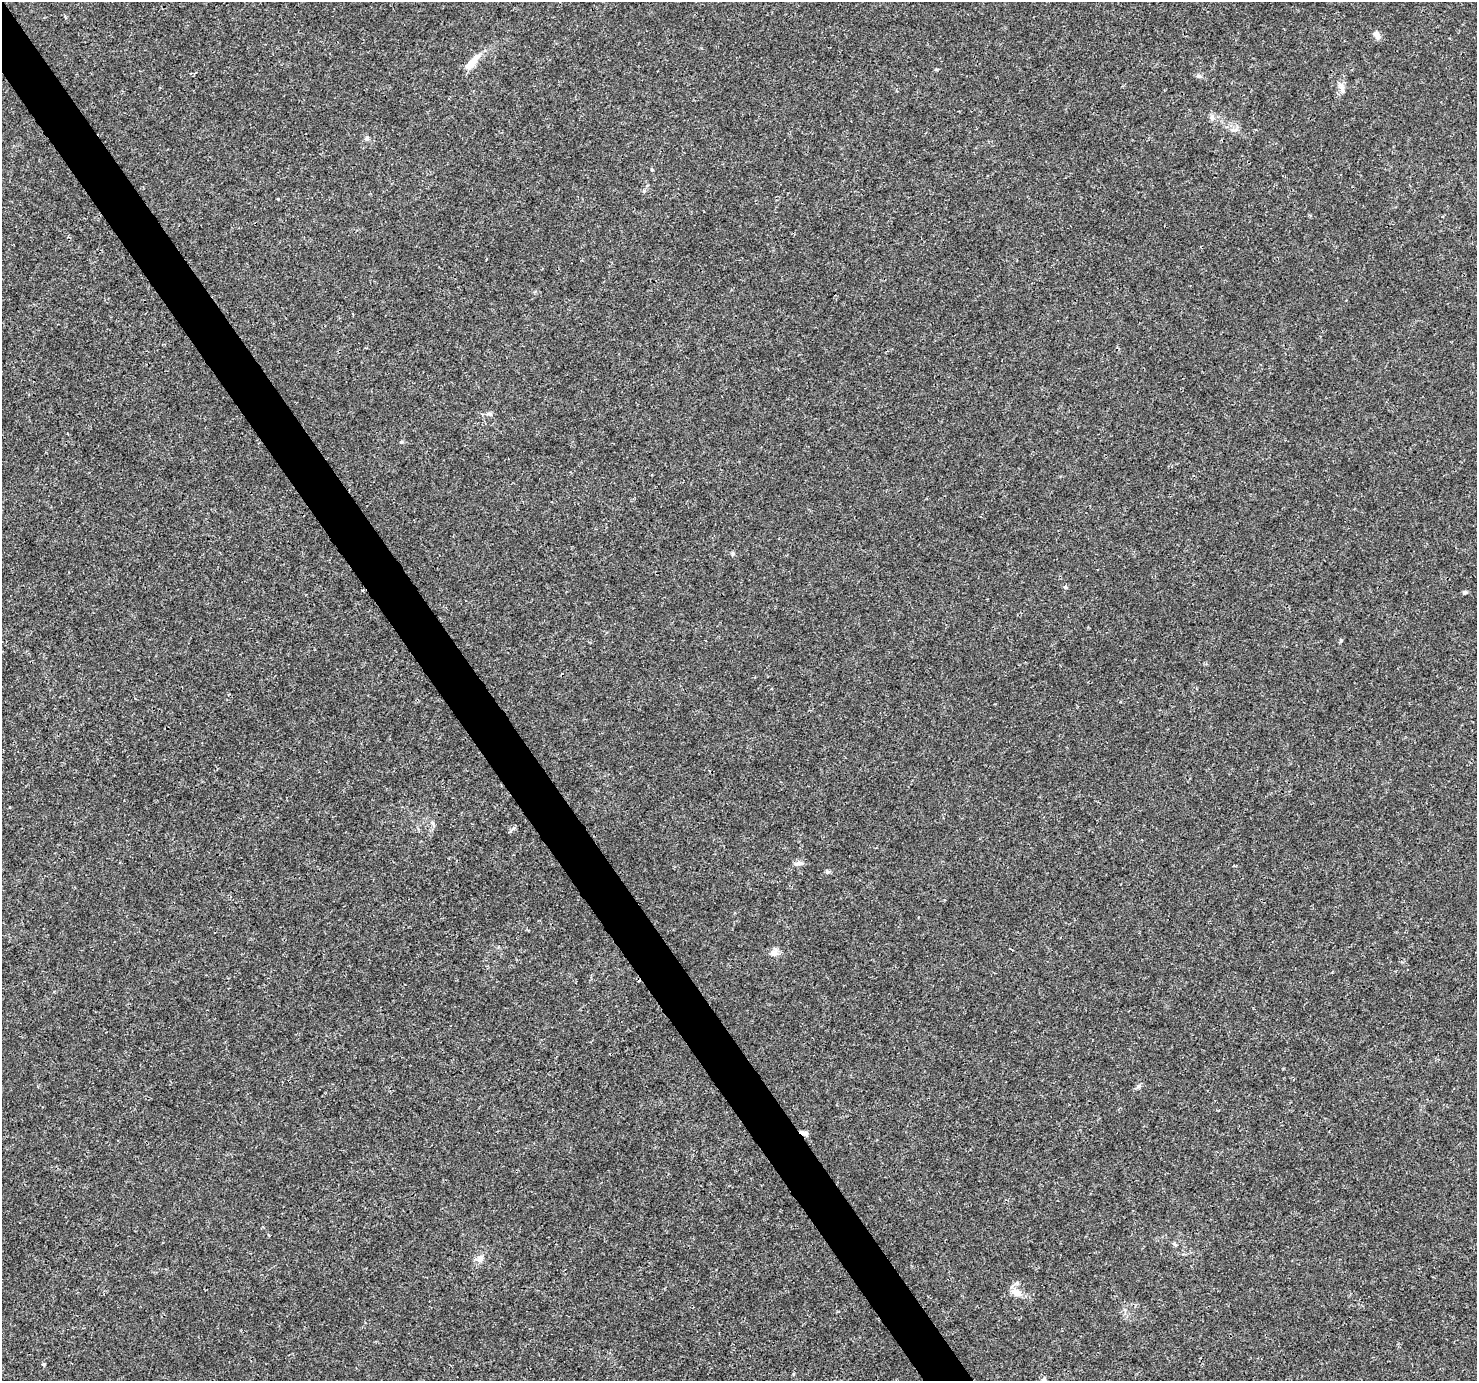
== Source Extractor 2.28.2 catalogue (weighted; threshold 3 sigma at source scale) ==
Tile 11 of 4 x 4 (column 3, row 3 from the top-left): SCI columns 2955-4429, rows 1562-2940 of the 5904 x 5819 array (HDU 1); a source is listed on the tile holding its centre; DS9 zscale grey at full resolution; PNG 1479 x 1383 px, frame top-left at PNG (2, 2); no overlay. Shown black and unused: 3% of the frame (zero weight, under 3 of 4 exposures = <1% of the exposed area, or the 3 px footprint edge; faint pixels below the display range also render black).
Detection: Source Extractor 2.28.2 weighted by HDU 2 'WHT'; one run over the whole footprint, this tile lists its part. Background 0.00368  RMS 0.0011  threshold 0.00501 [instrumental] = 3 sigma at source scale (4.5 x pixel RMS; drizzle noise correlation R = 1.50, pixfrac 1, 0.0396/0.0396 arcsec/px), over >= 5 px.
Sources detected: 25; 3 inside a brighter listed object's ellipse — not listed separately; the other 22 listed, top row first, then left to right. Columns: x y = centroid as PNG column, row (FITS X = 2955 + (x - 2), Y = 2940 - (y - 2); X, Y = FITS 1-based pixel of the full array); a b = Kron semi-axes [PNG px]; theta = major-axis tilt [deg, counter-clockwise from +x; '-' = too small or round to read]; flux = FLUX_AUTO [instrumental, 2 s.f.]
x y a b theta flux
1378 37 9 8 - 0.49
476 58 16 8 50 1
1199 76 8 5 -17 0.28
1342 87 16 7 -79 0.63
1212 118 7 6 - 0.32
1234 130 13 4 1 0.39
367 138 7 5 64 0.25
652 169 4 4 - 0.11
490 414 8 5 -19 0.27
401 442 5 4 - 0.13
733 554 6 5 - 0.19
1065 587 5 5 - 0.17
1465 592 5 4 - 0.26
1341 640 5 4 - 0.13
799 863 13 6 8 0.45
827 871 6 5 - 0.19
774 953 11 9 -30 0.61
1138 1086 7 5 46 0.24
804 1133 10 5 -21 0.47
480 1259 10 8 46 0.59
1016 1292 14 8 -27 1.1
1044 1379 7 4 45 0.21
Overlapping masked pixels (flux is a lower limit): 1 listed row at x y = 804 1133
Unlisted compact peaks at least as high as the median listed source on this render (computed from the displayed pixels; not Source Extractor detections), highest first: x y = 44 1364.